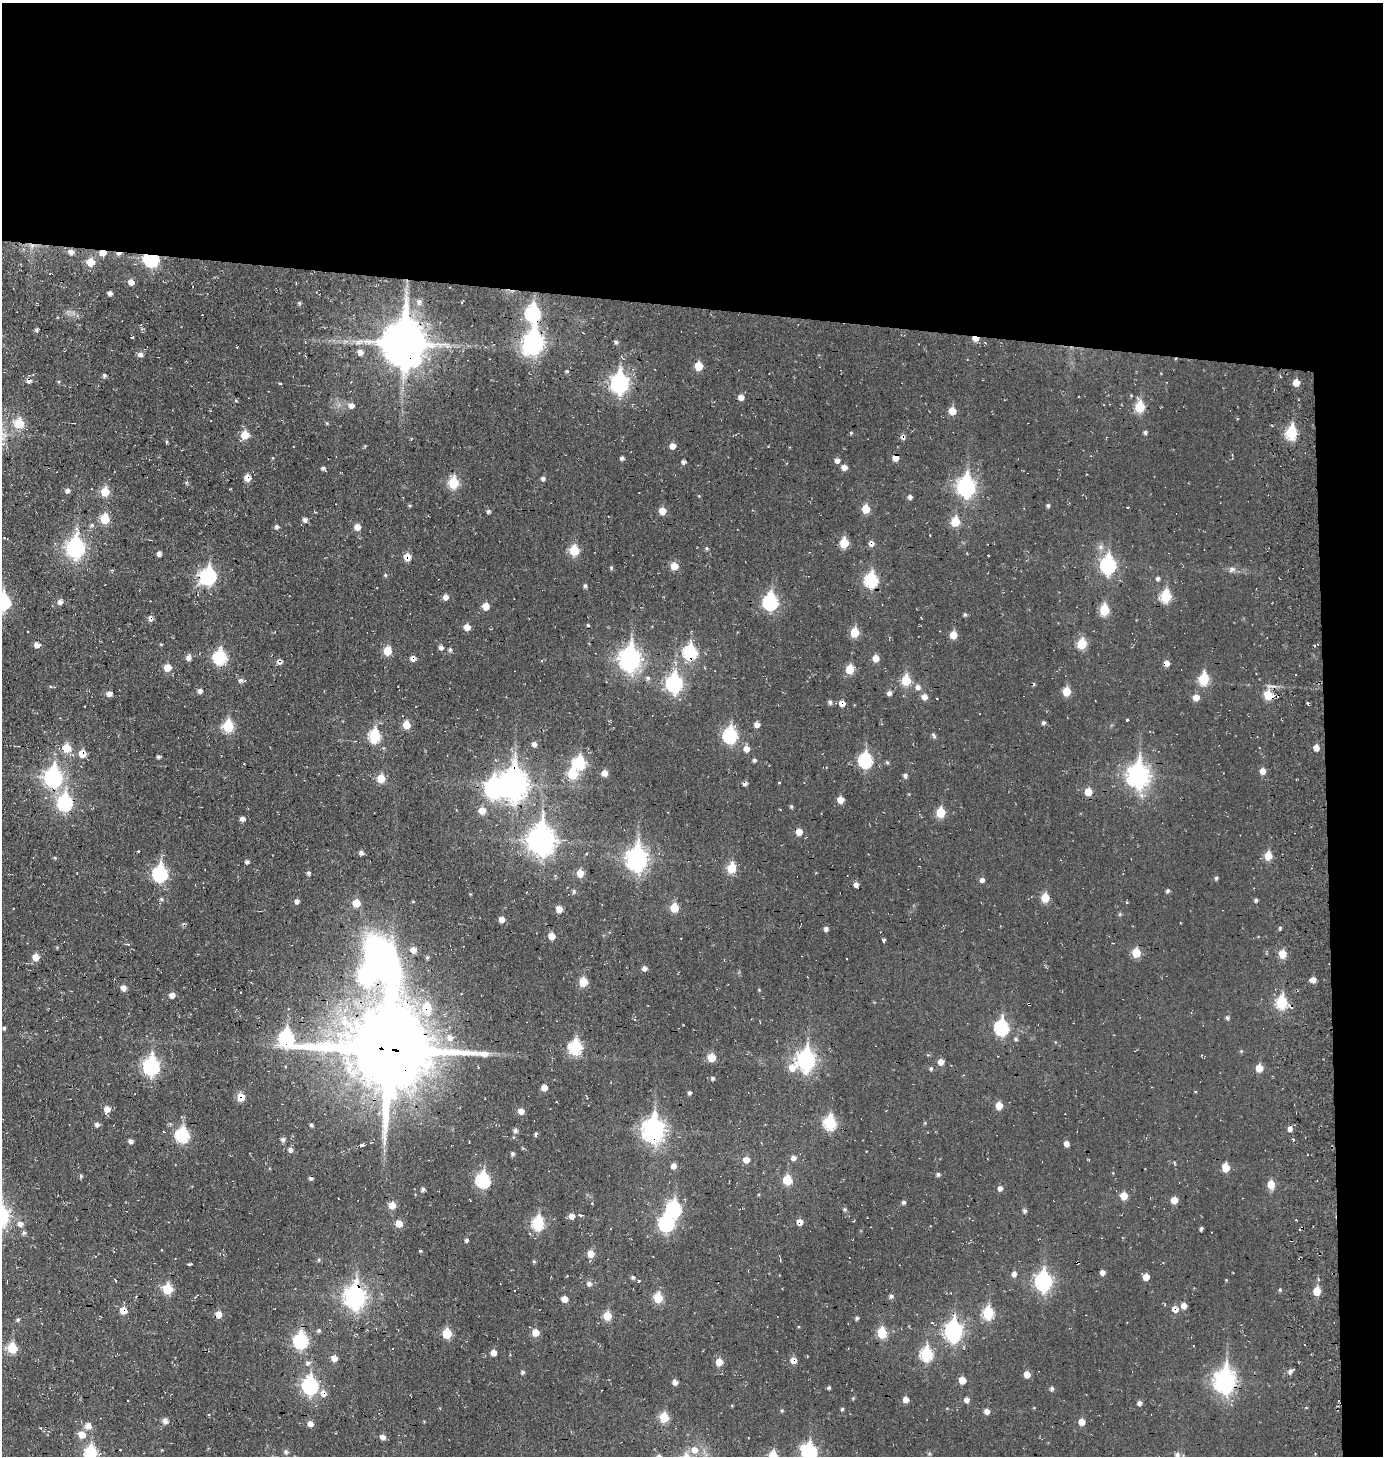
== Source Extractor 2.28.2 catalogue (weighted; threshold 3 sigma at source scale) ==
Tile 3 of 3 x 3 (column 3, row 1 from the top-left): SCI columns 2924-4304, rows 2910-4363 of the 4453 x 4369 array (HDU 1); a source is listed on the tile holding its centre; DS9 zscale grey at full resolution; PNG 1385 x 1458 px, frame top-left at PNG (2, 3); no overlay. Shown black and unused: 24% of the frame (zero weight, under 3 of 4 exposures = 3% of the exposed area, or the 3 px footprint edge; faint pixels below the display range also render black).
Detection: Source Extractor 2.28.2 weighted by HDU 2 'WHT'; one run over the whole footprint, this tile lists its part. Background -0.0732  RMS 0.011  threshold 0.0482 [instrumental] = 3 sigma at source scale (4.5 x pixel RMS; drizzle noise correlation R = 1.50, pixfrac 1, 0.05/0.05 arcsec/px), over >= 5 px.
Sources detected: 372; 1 inside a brighter object's white glare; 17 cosmic-ray / hot-pixel residue — not listed; the other 354 listed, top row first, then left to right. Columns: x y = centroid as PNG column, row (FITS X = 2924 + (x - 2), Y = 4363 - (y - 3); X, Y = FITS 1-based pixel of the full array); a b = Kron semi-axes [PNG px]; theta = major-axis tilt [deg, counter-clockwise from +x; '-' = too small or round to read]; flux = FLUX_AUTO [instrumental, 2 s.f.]
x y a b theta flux
32 246 9 7 -4 6.1
71 252 7 7 - 5.4
103 253 7 5 -3 11
151 259 7 6 - 180
91 262 9 9 - 16
131 282 6 6 - 6.7
110 293 4 4 - 3.9
419 302 8 7 - 4.4
299 303 5 4 - 1.4
533 313 9 7 -88 180
36 330 5 4 - 2
132 337 3 2 - 0.96
975 338 7 5 -16 9.3
534 341 11 8 74 510
616 342 5 4 - 2.6
404 343 15 13 -89 4400
360 352 7 6 - 6.1
140 354 7 6 - 4.3
305 356 4 3 - 0.93
698 366 6 5 - 22
567 371 5 4 - 1.4
104 375 5 5 - 2.2
59 382 5 3 - 1.2
619 383 9 7 88 400
1296 383 6 5 - 12
280 384 4 3 - 1.7
741 397 6 5 - 6.5
351 405 7 6 - 5.9
1140 407 7 6 - 47
952 411 7 6 - 14
19 423 7 6 - 38
327 423 5 4 - 1.3
1272 426 3 2 - 1.1
1145 432 5 4 - 2.3
1292 432 7 6 - 88
851 433 5 4 - 1.2
245 435 6 6 - 22
903 437 8 5 -70 3
166 442 5 3 - 1
672 446 6 5 - 8
273 458 5 3 - 0.76
622 458 5 4 - 2.7
895 458 6 5 - 9.8
837 460 6 5 - 4.3
683 462 5 4 - 2.8
844 467 5 5 - 7.1
323 468 6 4 -28 2.3
247 478 6 6 - 10
543 478 5 5 - 3
453 483 7 6 - 57
966 486 9 8 - 370
68 490 5 5 - 4.1
105 492 6 6 - 28
699 496 4 4 - 0.85
910 497 5 5 - 3.5
1048 505 5 4 - 2
410 506 5 3 - 1.1
1128 507 3 2 - 0.69
866 509 6 5 - 24
488 511 5 4 - 2.4
662 511 6 5 - 15
105 519 6 5 - 36
305 520 5 5 - 4.1
955 522 6 5 - 35
92 525 7 5 17 2.5
276 527 6 6 - 2.4
357 527 6 5 - 10
930 535 2 2 - 0.83
4 538 4 3 - 0.84
844 543 6 5 - 40
871 543 7 6 - 4.6
76 548 9 7 89 390
707 548 6 4 -67 1.6
574 550 6 6 - 41
159 554 4 4 - 4.1
988 555 3 2 - 1
407 557 7 7 - 12
1108 565 9 7 87 220
674 566 6 6 - 17
611 568 5 4 - 1.7
1232 569 9 8 - 4.3
385 575 5 4 - 1.5
208 576 9 8 - 210
1158 578 5 5 - 2.6
871 580 8 7 - 120
585 585 5 4 - 2.1
1166 596 7 6 - 67
445 597 5 5 - 6.1
3 602 9 7 90 180
60 602 6 6 - 4.1
770 602 8 7 - 180
486 606 5 5 - 14
1104 610 6 5 - 48
965 614 5 4 - 1.7
150 618 12 6 -79 3.2
467 627 6 6 - 8.7
855 632 6 5 - 37
953 635 5 5 - 17
1082 643 6 6 - 44
37 645 5 5 - 7.7
441 647 5 5 - 4
450 650 6 4 -74 1.9
387 651 6 6 - 25
690 652 8 7 - 140
220 657 8 7 - 120
188 658 7 6 - 4.7
413 658 7 6 - 4.7
876 658 6 5 - 10
630 659 10 8 89 620
279 662 7 6 - 4
1166 663 5 5 - 7.6
167 667 6 6 - 14
850 669 6 5 - 29
1296 675 2 2 - 1
648 678 7 6 - 2.8
1204 679 7 6 - 60
241 680 9 4 -3 3.7
906 680 6 5 - 46
674 683 9 7 88 280
918 687 8 8 - 5.1
200 691 5 5 - 4
1067 691 6 5 - 25
889 693 5 5 - 4
109 694 5 5 - 6.2
1268 695 6 6 - 32
924 697 7 6 - 6.6
1196 697 6 5 - 10
830 702 6 5 - 3.3
842 703 7 6 - 7.4
1127 720 3 3 - 3.4
1043 723 5 5 - 2.5
757 724 5 5 - 5.9
407 725 6 5 - 19
228 726 6 6 - 67
730 735 8 7 - 150
934 735 7 4 -64 2.3
375 736 7 6 - 85
534 744 5 5 - 4.7
1316 747 5 5 - 8.3
67 748 6 6 - 26
746 749 6 5 - 9.3
82 754 7 7 - 12
158 757 4 4 - 2.2
754 760 4 4 - 2.5
865 760 8 7 - 130
579 762 7 7 - 92
887 762 5 5 - 1.5
1262 771 6 5 - 8.3
604 773 5 5 - 9.6
572 774 7 6 - 52
1138 775 10 8 -89 670
905 776 5 5 - 2.9
53 777 9 8 - 360
381 778 6 6 - 23
513 784 12 9 -89 1300
1088 792 6 6 - 15
840 800 5 5 - 12
65 803 8 7 - 180
791 806 4 4 - 1.6
456 810 3 3 - 1
482 811 6 6 - 13
940 812 6 5 - 41
242 819 5 5 - 4.6
799 832 7 6 - 9.9
541 840 11 9 -90 1100
138 851 3 2 - 1.5
361 853 5 5 - 3.4
1268 856 6 5 - 21
55 858 5 4 - 1.2
637 859 10 8 89 620
247 862 5 4 - 2.6
732 868 6 6 - 36
160 873 8 7 - 180
308 873 5 4 - 2.2
580 873 6 5 - 15
1216 878 5 4 - 2
982 880 5 5 - 3.9
856 884 5 4 - 4.5
1168 891 5 4 - 2.2
574 892 7 3 68 1.7
470 894 4 3 - 0.9
1045 898 6 5 - 27
161 899 6 5 - 1.9
1256 900 5 4 - 2.3
297 901 6 6 - 3.1
413 902 5 3 - 0.93
356 903 7 6 - 17
674 908 6 6 - 25
559 909 6 6 - 9.3
1120 914 6 4 71 1.4
501 919 5 5 - 7.3
1280 928 4 4 - 1.6
826 929 5 5 - 3.6
551 936 5 5 - 15
884 940 3 3 - 7
1113 943 2 2 - 0.74
128 944 7 3 -5 1.2
413 950 8 7 - 7
1136 953 6 5 - 29
1282 954 6 5 - 21
36 957 6 6 - 12
427 957 6 4 88 1.8
644 968 5 5 - 3.9
366 975 13 9 79 340
1313 980 5 5 - 7.3
583 982 6 5 - 27
124 988 7 6 - 5.2
759 990 4 3 - 0.92
172 995 5 5 - 6.8
1282 1002 7 6 - 84
1029 1004 3 3 - 2.3
1227 1018 5 4 - 2.5
1001 1027 8 7 - 140
4 1028 4 4 - 1.8
286 1038 15 9 -33 170
450 1038 10 8 -74 9.1
1016 1039 6 5 - 2
575 1047 7 6 - 110
388 1048 44 27 -89 17000
1241 1051 5 5 - 1.4
711 1057 6 5 - 23
806 1060 10 8 89 370
941 1062 6 6 - 8
151 1066 9 7 90 250
792 1068 10 8 36 12
1259 1068 5 5 - 17
931 1069 5 5 - 2
712 1078 6 5 - 1.9
544 1088 5 5 - 9
1195 1091 3 3 - 1.8
689 1093 5 4 - 2.3
241 1097 8 8 - 14
999 1106 5 5 - 16
107 1109 7 6 - 8.2
521 1111 7 6 - 5.9
830 1123 7 6 - 100
925 1123 5 4 - 1.1
97 1124 5 5 - 3.5
311 1125 4 4 - 2
515 1130 7 5 -59 2.8
653 1130 10 8 -88 680
164 1132 3 2 - 1.5
535 1134 6 4 50 1.8
182 1135 7 7 - 130
283 1140 6 6 - 3.2
131 1141 5 5 - 3.5
1066 1144 6 5 - 4.9
362 1145 4 3 - 6.7
290 1150 7 6 - 3.6
512 1153 4 4 - 2.5
793 1158 6 5 - 5
746 1160 7 6 - 7.9
673 1166 6 5 - 6.1
1226 1167 6 5 - 20
1113 1173 4 3 - 0.76
938 1174 5 4 - 2.5
81 1176 5 4 - 1.7
483 1180 8 7 - 150
787 1180 7 6 - 29
1271 1184 7 6 - 16
1000 1188 6 5 - 4.6
423 1189 5 4 - 2.8
1124 1196 6 5 - 15
1174 1200 5 5 - 12
903 1202 4 4 - 2.5
392 1205 6 6 - 13
674 1209 8 7 - 150
845 1209 4 4 - 2.1
1024 1211 6 5 - 2.4
580 1215 4 3 - 3.1
572 1216 6 6 - 5.9
800 1222 5 5 - 8.8
538 1223 7 6 - 99
666 1223 8 7 - 180
20 1224 6 6 - 5.4
399 1224 7 6 - 11
1201 1229 4 3 - 2.1
24 1233 6 5 - 2.3
466 1240 4 4 - 2.3
420 1251 4 3 - 1.2
591 1254 6 5 - 13
319 1260 6 5 - 1.7
534 1262 5 4 - 1.3
1078 1262 3 3 - 1.5
189 1264 5 3 - 3.5
1102 1272 5 5 - 5.2
1014 1274 6 5 - 5
633 1277 5 5 - 2.1
1146 1277 5 5 - 11
1226 1280 4 4 - 0.8
639 1281 3 3 - 1.5
1043 1281 9 7 90 310
589 1283 6 6 - 3.9
167 1289 6 6 - 44
1280 1290 5 4 - 1.4
1317 1291 5 5 - 26
891 1296 5 5 - 3
355 1297 10 8 -89 620
658 1298 6 5 - 36
564 1299 5 5 - 9.1
1184 1306 6 5 - 7.3
1175 1309 9 8 - 6.5
123 1310 7 6 - 13
988 1313 7 6 - 76
218 1315 6 6 - 12
607 1316 5 5 - 25
857 1318 5 3 - 1.9
18 1320 5 5 - 1.9
932 1323 5 3 - 1
319 1330 5 5 - 2
953 1331 10 7 84 360
535 1332 6 6 - 14
447 1333 6 5 - 41
882 1333 6 5 - 41
301 1341 8 7 - 160
12 1348 6 6 - 47
493 1353 5 5 - 7.6
926 1354 7 6 - 98
334 1358 5 5 - 8.1
793 1361 7 6 - 7.5
719 1362 5 5 - 15
308 1363 8 7 - 3.6
1290 1371 7 5 33 3.9
523 1372 5 4 - 2.5
1027 1374 6 5 - 10
962 1380 5 5 - 13
1225 1381 10 8 86 610
675 1382 6 5 - 4.4
310 1386 8 7 - 220
829 1387 4 4 - 1.8
1052 1388 5 4 - 2.5
323 1393 8 7 - 7.2
853 1398 5 4 - 1.2
905 1399 6 5 - 7.2
966 1400 6 5 - 4.6
1139 1403 6 5 - 3.5
842 1409 4 3 - 2
782 1410 5 4 - 1.3
987 1411 6 5 - 5.1
664 1417 6 6 - 38
165 1421 8 7 - 4.3
1082 1422 5 5 - 11
310 1424 5 5 - 6.4
88 1426 7 7 - 8.4
82 1434 7 7 - 13
383 1437 6 6 - 5.5
120 1450 2 2 - 0.92
694 1450 9 8 - 9.8
91 1452 7 6 - 110
286 1452 6 6 - 2.5
809 1452 8 7 - 190
1177 1454 6 6 - 3.9
659 1456 6 5 - 2.9
773 1456 6 5 - 42
Overlapping masked pixels (flux is a lower limit): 37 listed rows (the first 20) at x y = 32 246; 71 252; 103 253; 151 259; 533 313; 975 338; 534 341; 404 343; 903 437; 895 458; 247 478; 871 543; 407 557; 208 576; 690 652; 413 658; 279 662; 1166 663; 1268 695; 842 703
Isophote crosses this tile's border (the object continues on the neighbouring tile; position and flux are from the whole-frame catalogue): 6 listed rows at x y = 3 602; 91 1452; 809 1452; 1177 1454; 659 1456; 773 1456